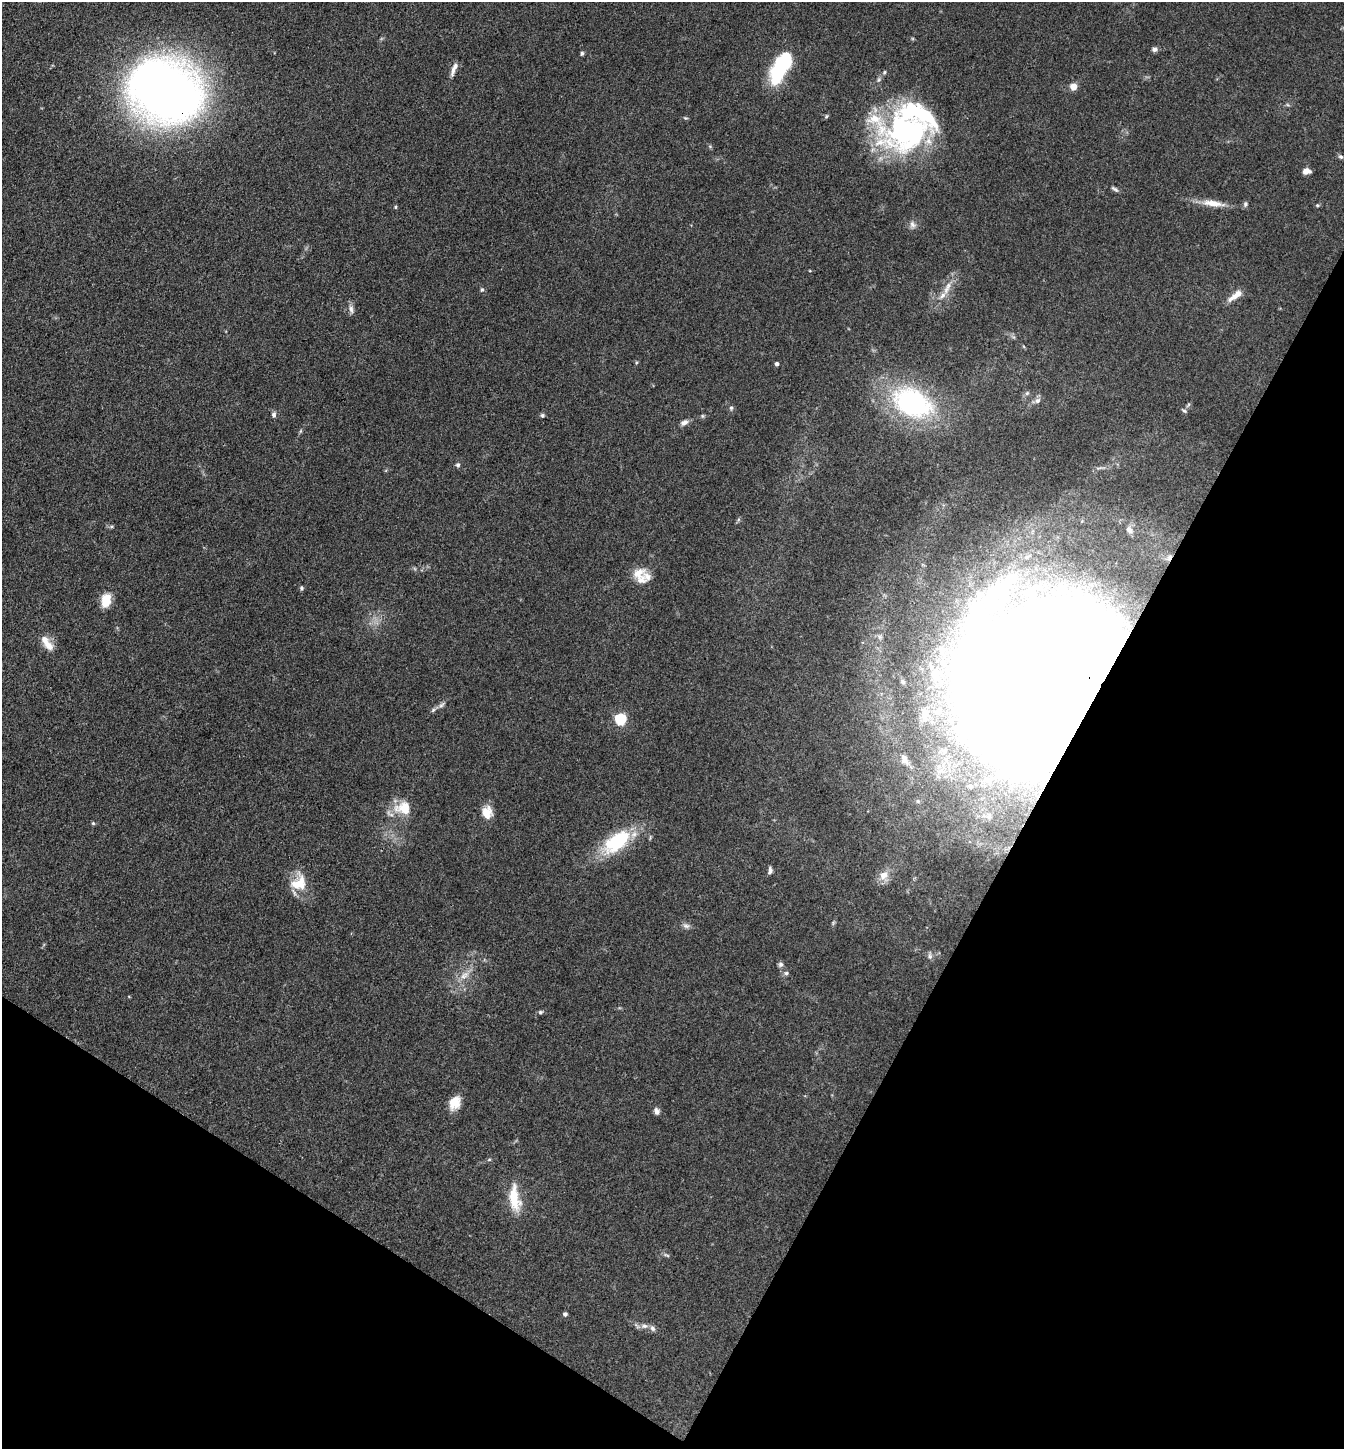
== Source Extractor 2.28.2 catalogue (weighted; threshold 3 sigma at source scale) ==
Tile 15 of 4 x 4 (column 3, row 4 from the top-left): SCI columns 2971-4312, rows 3-1449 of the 5802 x 5793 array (HDU 1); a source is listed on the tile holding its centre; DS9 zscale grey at full resolution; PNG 1346 x 1451 px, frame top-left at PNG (2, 2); no overlay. Shown black and unused: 29% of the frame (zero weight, under 3 of 4 exposures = <1% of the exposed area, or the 3 px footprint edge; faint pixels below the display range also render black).
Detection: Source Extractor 2.28.2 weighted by HDU 2 'WHT'; one run over the whole footprint, this tile lists its part. Background 0.103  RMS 0.0062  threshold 0.0277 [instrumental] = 3 sigma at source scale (4.5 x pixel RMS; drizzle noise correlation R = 1.50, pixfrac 1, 0.05/0.05 arcsec/px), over >= 5 px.
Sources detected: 79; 4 inside a brighter object's white glare — not listed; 9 inside a brighter listed object's ellipse — not listed separately; the other 66 listed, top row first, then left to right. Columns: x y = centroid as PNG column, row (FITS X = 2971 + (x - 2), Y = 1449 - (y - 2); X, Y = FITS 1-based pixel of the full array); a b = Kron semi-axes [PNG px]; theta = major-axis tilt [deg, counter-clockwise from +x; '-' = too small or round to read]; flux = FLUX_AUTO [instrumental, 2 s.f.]
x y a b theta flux
1154 49 7 6 - 2
582 53 6 4 74 1.1
785 63 23 16 65 34
453 70 18 5 77 3.4
884 72 6 4 61 0.82
1073 87 6 5 - 7.6
165 91 56 45 -23 610
826 116 6 5 - 0.89
685 118 6 4 -1 0.8
912 135 77 37 7 130
1340 157 7 6 - 1.3
1306 171 7 5 5 4.3
1115 189 12 4 -35 1.4
1213 203 31 8 -8 9
1245 204 7 5 80 1.4
1317 205 5 4 - 0.82
395 207 5 3 - 0.66
913 225 10 7 -56 2.5
947 288 23 7 66 6.8
482 290 6 5 - 0.96
1234 296 22 7 33 5.4
351 309 12 6 -77 2.5
777 364 4 4 - 2.3
1027 393 7 4 45 1.1
1037 401 9 7 44 2.3
912 403 38 26 -24 100
731 408 5 5 - 1.1
1184 411 7 4 -29 0.99
274 415 7 6 - 1.5
542 415 6 5 - 1.1
702 416 5 5 - 0.87
684 422 9 6 27 2.9
458 465 6 5 - 1.3
1129 530 10 7 -56 2.5
638 573 20 13 33 8.6
301 588 6 4 -69 1.1
106 600 14 9 77 12
47 644 18 10 -43 6.8
903 682 7 5 -72 1.3
1038 684 93 82 -82 3800
441 705 10 5 50 1.9
433 710 7 4 45 1.2
925 714 23 11 -87 9.8
620 719 5 5 - 63
905 759 15 8 -73 3.3
970 786 9 7 -27 2.6
406 806 34 15 15 12
487 812 15 12 -83 8.1
93 823 5 4 - 0.77
616 842 40 20 37 39
770 871 8 5 83 2
884 875 14 11 46 6.4
299 883 22 18 53 15
686 926 10 7 -17 2.2
930 956 10 5 -84 1.7
780 964 7 6 - 1.6
786 973 6 6 - 1.3
464 975 13 7 38 4.6
540 1012 7 5 15 1.1
455 1103 16 12 64 9.4
656 1111 8 6 -69 2.6
489 1160 6 3 19 0.69
514 1198 33 12 -83 18
667 1255 9 4 -26 1.2
565 1314 4 4 - 1.8
644 1326 11 6 0 3.2
Overlapping masked pixels (flux is a lower limit): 2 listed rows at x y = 165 91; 1038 684